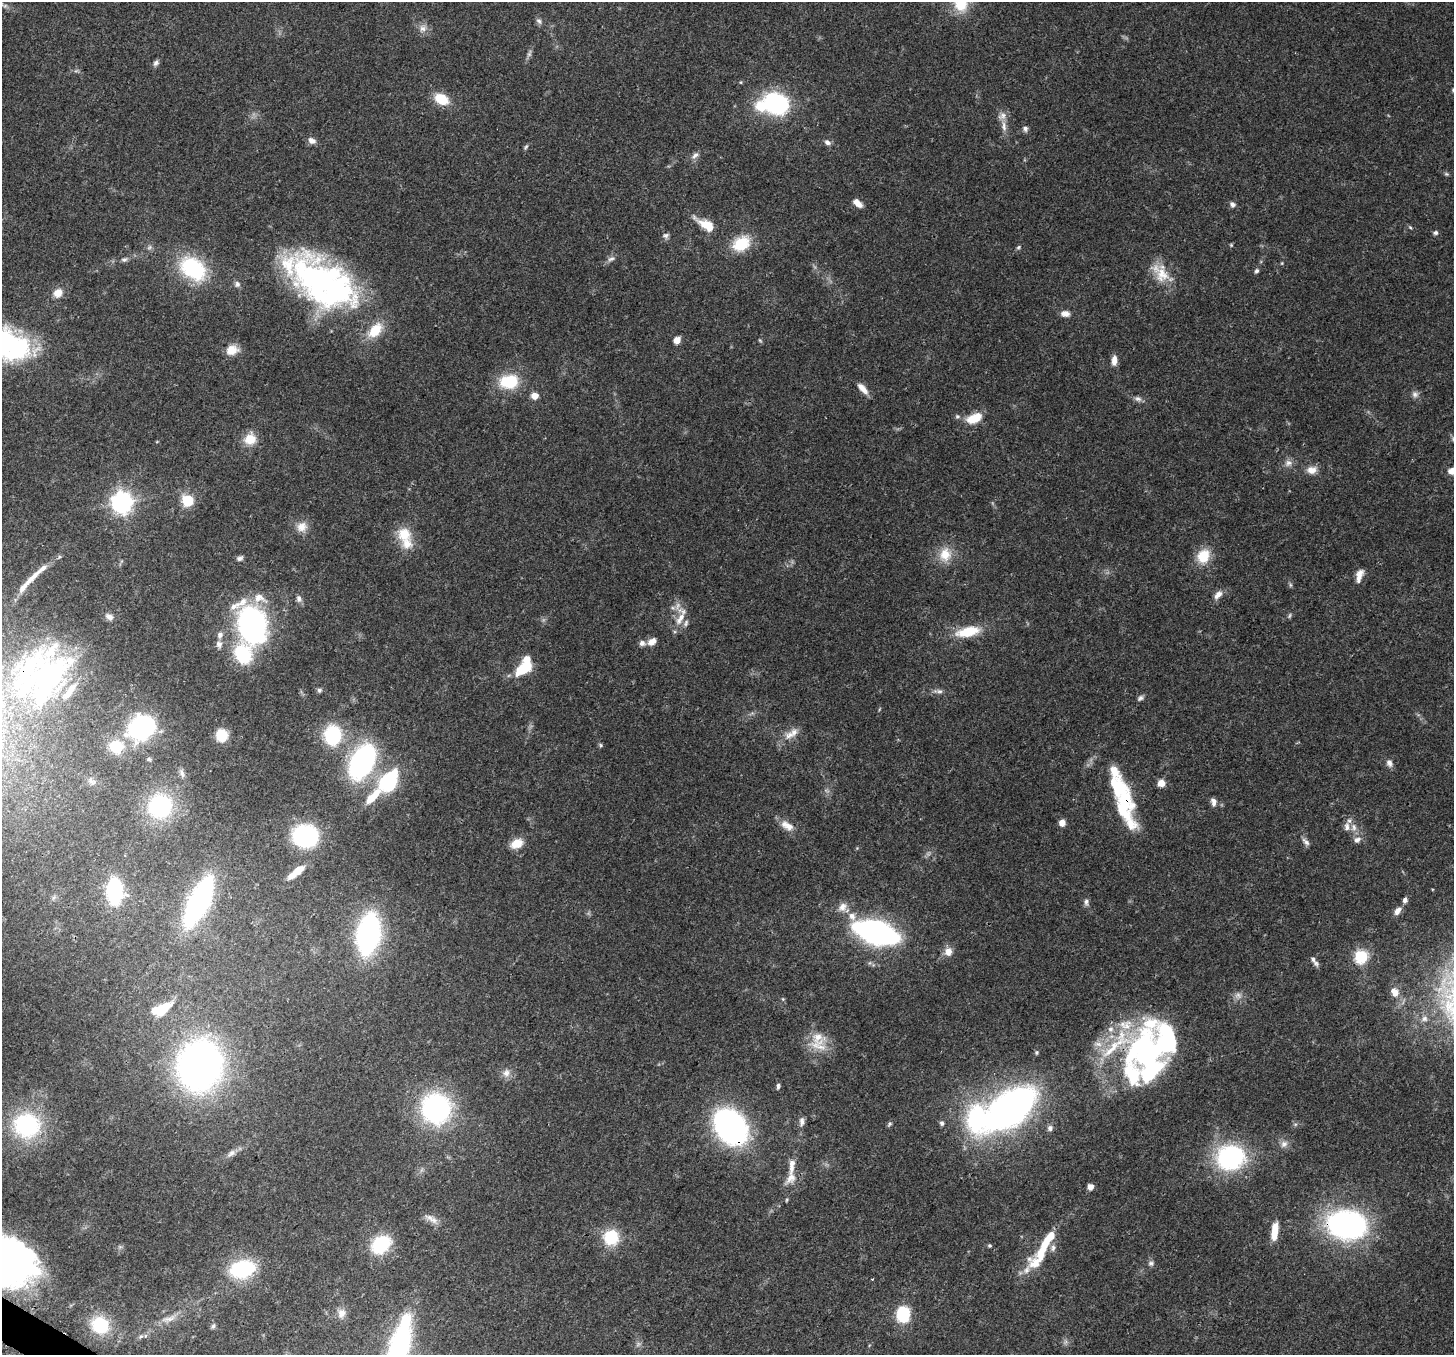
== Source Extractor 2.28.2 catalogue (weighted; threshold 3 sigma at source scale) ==
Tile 7 of 4 x 4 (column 3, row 2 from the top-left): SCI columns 2984-4435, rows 3065-4417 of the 5962 x 6060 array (HDU 1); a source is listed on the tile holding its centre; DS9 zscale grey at full resolution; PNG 1456 x 1357 px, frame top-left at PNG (2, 2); no overlay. Shown black and unused: <1% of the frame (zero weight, under 3 of 4 exposures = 8% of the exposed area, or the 3 px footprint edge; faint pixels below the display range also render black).
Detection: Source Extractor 2.28.2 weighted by HDU 2 'WHT'; one run over the whole footprint, this tile lists its part. Background 0.0534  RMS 0.003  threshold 0.0133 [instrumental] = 3 sigma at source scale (4.5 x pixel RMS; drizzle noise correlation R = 1.50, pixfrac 1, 0.0396/0.0396 arcsec/px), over >= 5 px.
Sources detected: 191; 4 too faint to see at this stretch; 11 inside a brighter object's white glare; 2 long thin detections or spike segments (spike, bleed or trail) — not listed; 22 inside a brighter listed object's ellipse — not listed separately; the other 152 listed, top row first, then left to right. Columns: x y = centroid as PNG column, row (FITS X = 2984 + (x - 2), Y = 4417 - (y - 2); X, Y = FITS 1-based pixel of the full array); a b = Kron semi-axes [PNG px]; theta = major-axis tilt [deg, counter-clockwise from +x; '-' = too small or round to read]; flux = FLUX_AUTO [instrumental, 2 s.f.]
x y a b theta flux
961 4 20 17 49 7.5
539 21 9 6 -44 0.83
423 28 9 9 - 1.7
529 54 6 6 - 0.64
156 63 8 6 49 0.88
441 99 16 11 -30 6.3
776 103 24 19 -28 32
1004 126 16 6 -81 2
1025 129 7 6 - 0.9
312 141 9 7 -25 1.7
827 142 8 6 -29 1.1
526 147 6 5 - 0.48
695 155 11 6 42 1.2
857 203 11 6 -42 2.3
1232 204 8 6 -31 0.93
707 225 23 10 -30 5.9
1410 227 5 4 - 0.34
1436 233 6 6 - 0.66
666 235 8 7 - 0.87
741 244 21 16 31 9.6
1231 245 5 4 - 0.32
1018 247 6 5 - 0.47
124 259 8 6 12 0.78
611 259 11 6 24 1
1282 263 5 3 - 0.27
193 268 29 20 -38 25
1257 271 6 5 - 0.64
1161 274 32 16 -49 6.9
316 278 100 40 -29 83
237 284 8 7 - 0.99
58 293 10 8 41 3.2
1065 314 11 8 -7 1.8
677 340 6 5 - 3.1
17 346 33 27 -37 29
232 350 13 10 15 3.9
1114 360 13 7 85 2
509 381 24 18 7 11
863 388 16 7 -47 2.4
1415 394 9 8 - 1.2
534 396 7 6 - 2.5
1138 398 10 6 -9 1
957 416 6 5 - 0.55
974 418 18 10 24 6.1
250 439 14 13 - 4.9
1288 463 11 9 22 1.6
1312 470 13 10 7 2.5
188 500 6 6 - 22
122 502 8 7 - 190
302 527 14 12 40 3
404 534 19 18 - 6.3
945 554 18 17 - 5.5
1203 556 16 13 65 7
240 558 8 6 20 0.81
1359 575 18 8 74 2.3
1290 585 6 4 -89 0.47
24 587 20 7 49 2.8
1218 595 13 8 48 1.9
259 598 20 12 -19 4.3
299 598 9 7 -78 1.1
233 606 15 8 28 2.3
673 608 7 4 -18 0.6
1290 616 8 3 71 0.42
680 619 22 8 59 3.5
252 624 25 19 -78 87
968 632 27 11 12 9.1
220 635 8 7 - 1.2
652 642 10 7 37 2.2
642 643 8 7 - 1.2
219 644 9 8 - 1.3
243 654 19 16 -70 17
524 668 18 9 31 10
51 677 91 33 54 57
319 690 6 6 - 0.58
939 691 13 5 -4 1.1
1140 698 8 6 35 0.81
141 727 18 15 32 61
222 735 11 10 - 7.6
333 735 14 11 90 25
789 735 16 10 26 3
601 745 6 4 -89 0.4
116 746 17 15 -6 7.4
149 759 6 5 - 0.43
362 762 35 21 62 50
1389 763 10 8 -67 1.3
182 773 13 5 -75 1.1
91 781 12 5 -47 1
389 781 23 14 58 26
1161 783 8 8 - 2.1
372 797 21 7 46 5.9
1124 802 43 18 -82 22
1213 802 10 6 -76 1.3
160 806 29 27 27 23
1062 823 6 5 - 2.5
787 826 19 10 -29 3.1
1354 827 12 7 -76 2
305 836 20 17 -6 38
1357 840 11 7 31 1.4
1306 842 13 5 -45 1.1
517 844 16 10 23 3.9
296 872 21 7 39 5.9
115 891 15 9 -87 40
1405 900 6 5 - 1.1
199 902 36 13 65 81
1086 902 10 6 -89 0.95
842 907 13 9 41 2.2
1397 911 11 7 57 1.8
852 916 12 9 -60 2.5
876 932 27 12 -17 120
368 934 31 17 80 73
948 952 10 10 - 2.4
1361 956 6 6 - 39
1313 959 11 6 -70 1.2
1395 992 14 10 -53 2.9
163 1009 19 8 45 8.3
1424 1019 8 8 - 1.3
817 1037 25 17 -79 6.5
1146 1050 57 47 -25 66
1036 1052 5 5 - 0.45
200 1065 33 28 73 180
506 1073 11 10 - 1.9
778 1086 8 4 88 0.66
436 1108 22 21 - 59
1010 1108 39 19 38 170
976 1118 46 26 83 31
802 1121 11 7 -86 1.3
942 1123 7 6 - 0.74
889 1124 7 4 54 0.51
27 1125 24 22 -5 32
731 1127 27 20 -51 97
1050 1128 8 6 -74 0.79
1284 1144 11 8 46 1.5
231 1153 12 8 40 1.5
1230 1157 28 24 17 38
792 1165 25 7 84 3.4
1090 1187 5 5 - 2.4
433 1220 12 8 -28 2
1347 1224 39 27 -5 63
1274 1231 19 7 83 5.1
611 1237 17 17 - 10
1049 1239 51 9 54 11
381 1244 19 15 41 17
989 1245 5 4 - 0.42
6 1262 51 39 -29 120
1151 1263 8 5 9 0.74
242 1269 23 16 15 23
341 1313 13 10 66 2.1
903 1314 9 8 - 27
169 1319 21 6 11 2.3
100 1325 20 18 -38 12
213 1326 6 6 - 0.62
141 1336 6 4 19 0.51
398 1349 52 14 74 80
Overlapping masked pixels (flux is a lower limit): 5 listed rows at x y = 51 677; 1124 802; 1146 1050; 731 1127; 1347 1224
Isophote crosses this tile's border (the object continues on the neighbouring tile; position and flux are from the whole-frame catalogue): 4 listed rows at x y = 961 4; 51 677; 6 1262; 398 1349